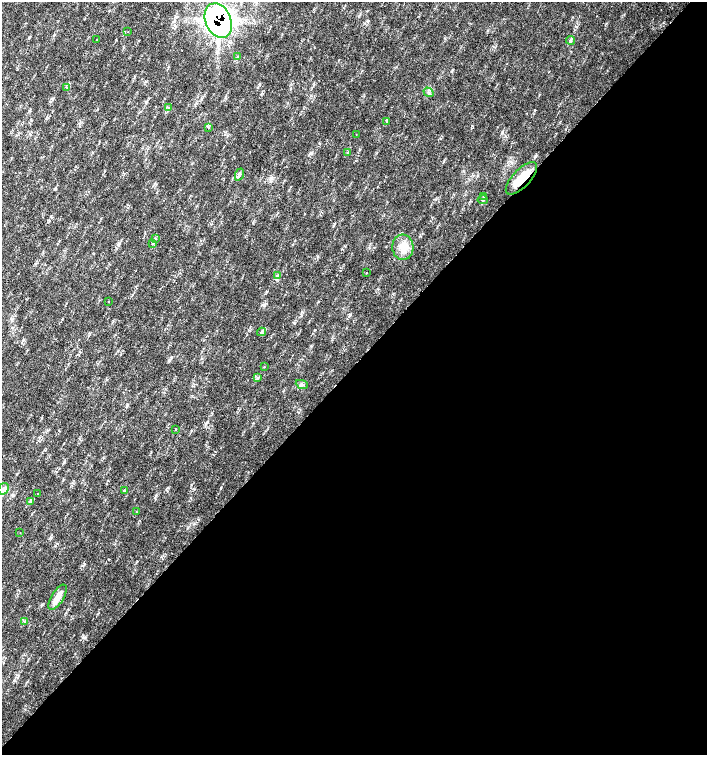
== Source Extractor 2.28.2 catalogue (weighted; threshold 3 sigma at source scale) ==
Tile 12 of 4 x 4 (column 4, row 3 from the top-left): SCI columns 4454-5862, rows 1506-3010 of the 6023 x 6029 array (HDU 1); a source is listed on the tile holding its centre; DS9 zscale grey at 2 x 2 block average (1 PNG px = mean of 2 x 2 image px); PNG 709 x 757 px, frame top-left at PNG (2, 2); each listed source drawn as its Kron ellipse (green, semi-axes under 4 px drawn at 4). Shown black and unused: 52% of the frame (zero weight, under 2 of 3 exposures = <1% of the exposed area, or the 3 px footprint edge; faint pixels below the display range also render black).
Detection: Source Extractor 2.28.2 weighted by HDU 2 'WHT'; one run over the whole footprint, this tile lists its part. Background 0.0178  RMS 0.0029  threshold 0.0129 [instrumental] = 3 sigma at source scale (4.5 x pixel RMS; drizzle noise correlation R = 1.50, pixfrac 1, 0.0396/0.0396 arcsec/px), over >= 5 px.
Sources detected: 38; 1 inside a brighter object's white glare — neither listed nor drawn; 2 inside a brighter listed object's ellipse — not listed separately; the other 35 listed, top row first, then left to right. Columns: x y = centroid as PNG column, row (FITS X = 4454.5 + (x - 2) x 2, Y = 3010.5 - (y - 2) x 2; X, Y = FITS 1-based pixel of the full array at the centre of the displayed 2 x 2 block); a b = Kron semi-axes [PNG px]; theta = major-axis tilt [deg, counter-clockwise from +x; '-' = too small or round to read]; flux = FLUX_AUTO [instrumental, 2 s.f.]
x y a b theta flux
218 21 18 12 -66 110
128 32 2 2 - 0.21
97 40 2 2 - 1.1
571 40 4 3 - 0.8
237 57 4 2 - 0.56
67 87 3 2 - 0.48
428 92 5 2 - 0.56
168 108 4 3 - 0.77
387 122 3 2 - 0.61
208 127 3 2 - 0.56
356 135 2 2 - 0.53
347 153 3 3 - 0.54
239 175 6 4 67 1.5
521 178 20 9 46 15
484 197 4 2 - 0.66
483 200 5 2 - 0.64
155 239 3 2 - 0.43
153 243 3 2 - 0.58
403 247 12 10 -86 8.1
366 273 2 2 - 0.33
277 276 4 3 - 1.1
108 302 2 2 - 0.3
262 332 4 3 - 0.95
264 367 2 2 - 0.32
257 378 3 2 - 0.72
302 384 6 3 -23 1.1
176 429 2 2 - 0.8
3 489 6 4 58 2.7
124 490 2 2 - 0.79
38 494 2 2 - 0.45
31 502 3 2 - 0.68
136 512 3 2 - 0.25
20 532 2 2 - 0.26
57 597 14 6 58 6.9
24 621 3 2 - 0.67
Overlapping masked pixels (flux is a lower limit): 2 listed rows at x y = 218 21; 521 178
Isophote crosses this tile's border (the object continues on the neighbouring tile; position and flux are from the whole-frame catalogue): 1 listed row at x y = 3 489
Diffuse or blended objects may show on this block-average render without a row.